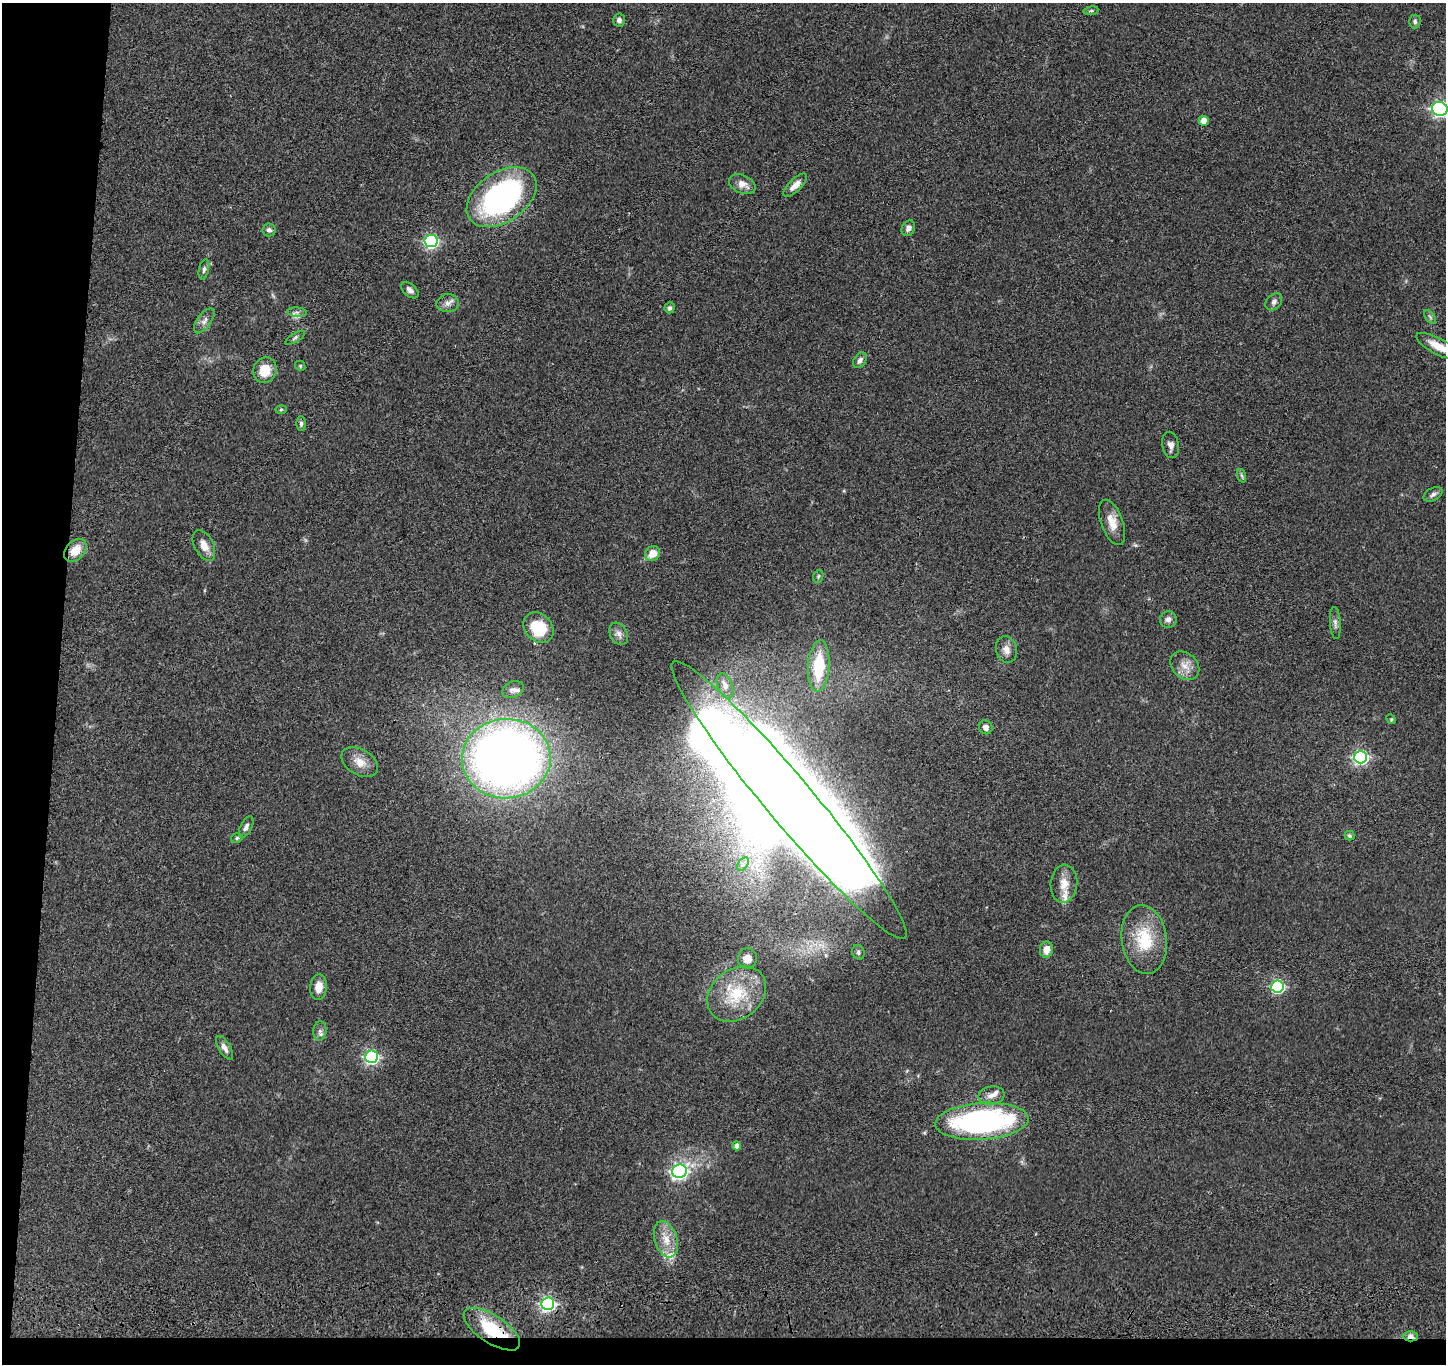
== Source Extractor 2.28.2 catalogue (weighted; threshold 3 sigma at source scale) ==
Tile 7 of 3 x 3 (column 1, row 3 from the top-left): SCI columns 14-1457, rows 217-1578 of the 4359 x 4535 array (HDU 1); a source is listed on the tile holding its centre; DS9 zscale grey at full resolution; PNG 1448 x 1366 px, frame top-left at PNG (2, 3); each listed source drawn as its Kron ellipse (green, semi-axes under 4 px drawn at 4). Shown black and unused: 6% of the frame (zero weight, under 3 of 4 exposures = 6% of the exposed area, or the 3 px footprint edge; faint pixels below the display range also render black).
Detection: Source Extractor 2.28.2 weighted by HDU 2 'WHT'; one run over the whole footprint, this tile lists its part. Background 0.0657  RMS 0.006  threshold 0.0268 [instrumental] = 3 sigma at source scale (4.5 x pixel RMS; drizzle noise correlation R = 1.50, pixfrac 1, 0.05/0.05 arcsec/px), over >= 5 px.
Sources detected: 80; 4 inside a brighter object's white glare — neither listed nor drawn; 4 inside a brighter listed object's ellipse — not listed separately; the other 72 listed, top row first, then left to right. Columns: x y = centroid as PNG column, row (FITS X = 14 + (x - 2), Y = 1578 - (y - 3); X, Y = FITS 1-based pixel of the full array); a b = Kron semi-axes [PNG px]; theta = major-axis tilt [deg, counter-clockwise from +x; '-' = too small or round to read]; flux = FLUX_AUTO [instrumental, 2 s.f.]
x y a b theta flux
1091 11 7 3 8 0.83
619 20 7 6 - 2.2
1415 21 7 5 87 1.3
1440 109 8 6 -16 160
1204 121 5 5 - 5.8
742 184 14 9 -24 4.9
795 185 15 6 44 5.1
502 197 39 25 34 130
908 228 8 6 63 2.9
269 230 6 6 - 1.8
431 241 6 6 - 110
204 269 10 5 77 1.6
410 290 10 6 -41 2.5
1274 302 9 7 47 2.4
448 303 11 9 7 3.2
670 308 5 5 - 1.8
297 312 9 5 -5 1.9
1430 317 8 4 -53 1.2
204 321 14 7 54 3
295 338 11 4 32 1.4
1438 346 24 8 -27 9.8
860 360 9 5 56 2.1
300 366 5 4 - 0.71
265 370 13 11 73 12
281 409 6 4 2 0.72
301 424 7 5 -90 1.3
1171 445 13 8 -79 3.2
1242 476 7 4 -71 1.1
1433 494 10 6 28 1.8
1112 522 24 11 -70 7.8
204 545 17 9 -63 5.8
75 550 13 9 47 9.4
653 554 8 7 - 7.8
818 576 7 5 69 0.94
1168 619 8 8 - 2.7
1335 623 16 5 -86 2.3
539 628 17 13 -47 23
619 634 12 8 -60 3
1006 650 13 10 -73 4.3
819 666 26 10 86 28
1185 666 16 12 -43 6
725 686 13 7 -68 4.1
513 690 11 8 26 2.5
1391 719 5 4 - 0.68
986 727 7 6 - 2.7
1361 757 6 6 - 110
506 759 44 39 4 530
360 762 20 12 -31 7.3
789 800 180 23 -50 1200
246 827 12 5 64 2.7
1349 836 5 5 - 0.92
237 838 6 4 17 1.1
743 864 7 5 56 2
1064 884 19 13 85 8
1144 939 34 22 -83 27
1046 950 8 6 79 4.9
858 952 7 6 - 1.6
747 959 10 9 - 6.2
318 987 13 8 85 6.4
1277 987 6 6 - 88
737 994 32 24 38 31
320 1031 10 6 84 2.2
225 1048 13 6 -59 3.3
371 1057 6 6 - 120
991 1095 13 9 8 4.2
982 1121 47 18 4 150
737 1146 4 4 - 2.7
679 1171 7 6 - 180
666 1239 19 11 -71 9.2
548 1304 6 6 - 130
492 1329 32 13 -33 25
1410 1336 7 5 -1 3
Overlapping masked pixels (flux is a lower limit): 3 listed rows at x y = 548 1304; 492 1329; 1410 1336
Isophote crosses this tile's border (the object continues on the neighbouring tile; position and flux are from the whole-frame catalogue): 2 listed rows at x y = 1440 109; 1438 346